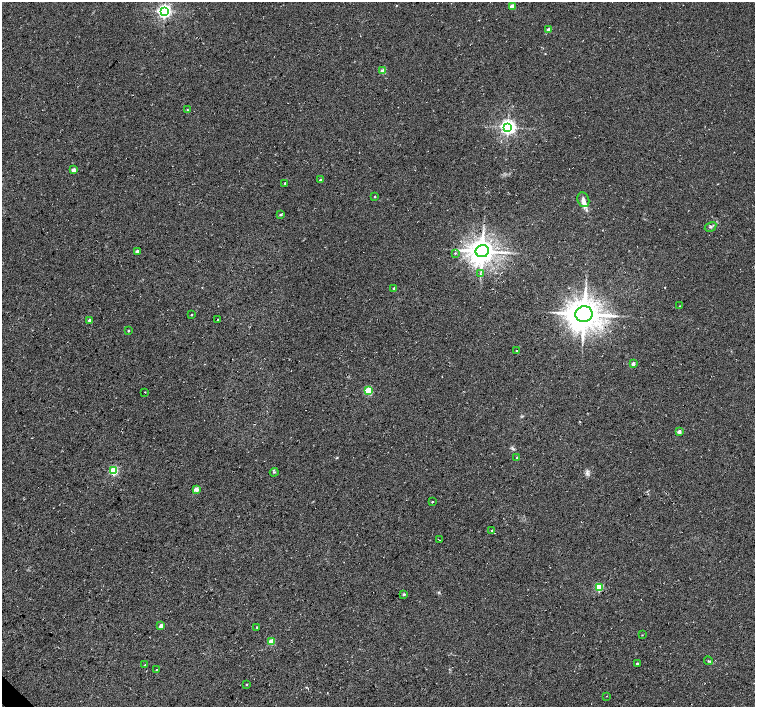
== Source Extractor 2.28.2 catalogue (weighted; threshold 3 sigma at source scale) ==
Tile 7 of 4 x 4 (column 3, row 2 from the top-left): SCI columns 3010-4514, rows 2971-4379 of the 6024 x 6004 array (HDU 1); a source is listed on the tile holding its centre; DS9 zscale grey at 2 x 2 block average (1 PNG px = mean of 2 x 2 image px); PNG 757 x 709 px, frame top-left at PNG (2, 2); each listed source drawn as its Kron ellipse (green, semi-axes under 4 px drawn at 4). Shown black and unused: <1% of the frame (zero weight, under 3 of 4 exposures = <1% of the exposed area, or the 3 px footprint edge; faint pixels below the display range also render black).
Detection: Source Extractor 2.28.2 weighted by HDU 2 'WHT'; one run over the whole footprint, this tile lists its part. Background 0.0373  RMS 0.0091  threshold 0.0409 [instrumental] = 3 sigma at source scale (4.5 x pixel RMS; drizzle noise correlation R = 1.50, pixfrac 1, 0.0396/0.0396 arcsec/px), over >= 5 px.
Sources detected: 49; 1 inside a brighter listed object's ellipse — not listed separately; the other 48 listed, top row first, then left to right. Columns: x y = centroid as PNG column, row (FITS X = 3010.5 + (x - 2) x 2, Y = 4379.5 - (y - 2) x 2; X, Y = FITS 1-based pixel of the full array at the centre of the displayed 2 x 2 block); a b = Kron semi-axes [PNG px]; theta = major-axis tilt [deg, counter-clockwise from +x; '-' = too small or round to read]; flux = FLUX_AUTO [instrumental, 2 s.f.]
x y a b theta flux
512 6 2 2 - 27
164 11 4 4 - 590
549 30 2 2 - 21
383 71 3 2 - 28
187 110 3 2 - 1.3
508 127 4 4 - 790
74 170 2 2 - 19
320 180 2 2 - 3.6
285 183 2 2 - 2.6
375 197 2 2 - 2.1
583 200 8 5 -68 8.7
281 215 3 2 - 3.5
710 227 6 3 31 3.3
137 251 3 2 - 10
482 251 6 6 - 2800
455 253 3 3 - 1.9
480 274 3 2 - 2
394 289 2 2 - 6.1
680 306 2 2 - 1.1
584 314 8 8 - 3800
191 315 2 2 - 1.6
218 319 2 2 - 0.77
90 320 2 2 - 11
128 331 3 2 - 1.8
516 351 2 2 - 1.2
633 364 2 2 - 11
368 391 3 3 - 91
145 392 2 2 - 0.77
679 432 2 2 - 13
517 457 2 2 - 1.4
113 470 3 3 - 160
274 472 4 2 - 1.8
196 489 2 2 - 26
432 502 2 2 - 1.8
492 530 2 2 - 1.4
440 540 2 2 - 0.83
599 587 3 3 - 100
404 594 2 2 - 4.3
161 626 3 2 - 14
257 627 2 2 - 1.5
642 635 3 2 - 1.2
271 642 3 2 - 54
708 661 5 3 - 2.6
637 663 2 2 - 2.7
145 665 2 2 - 1.3
156 670 2 2 - 1
247 684 3 2 - 1.4
606 696 2 2 - 0.78
Diffuse or blended objects may show on this block-average render without a row.